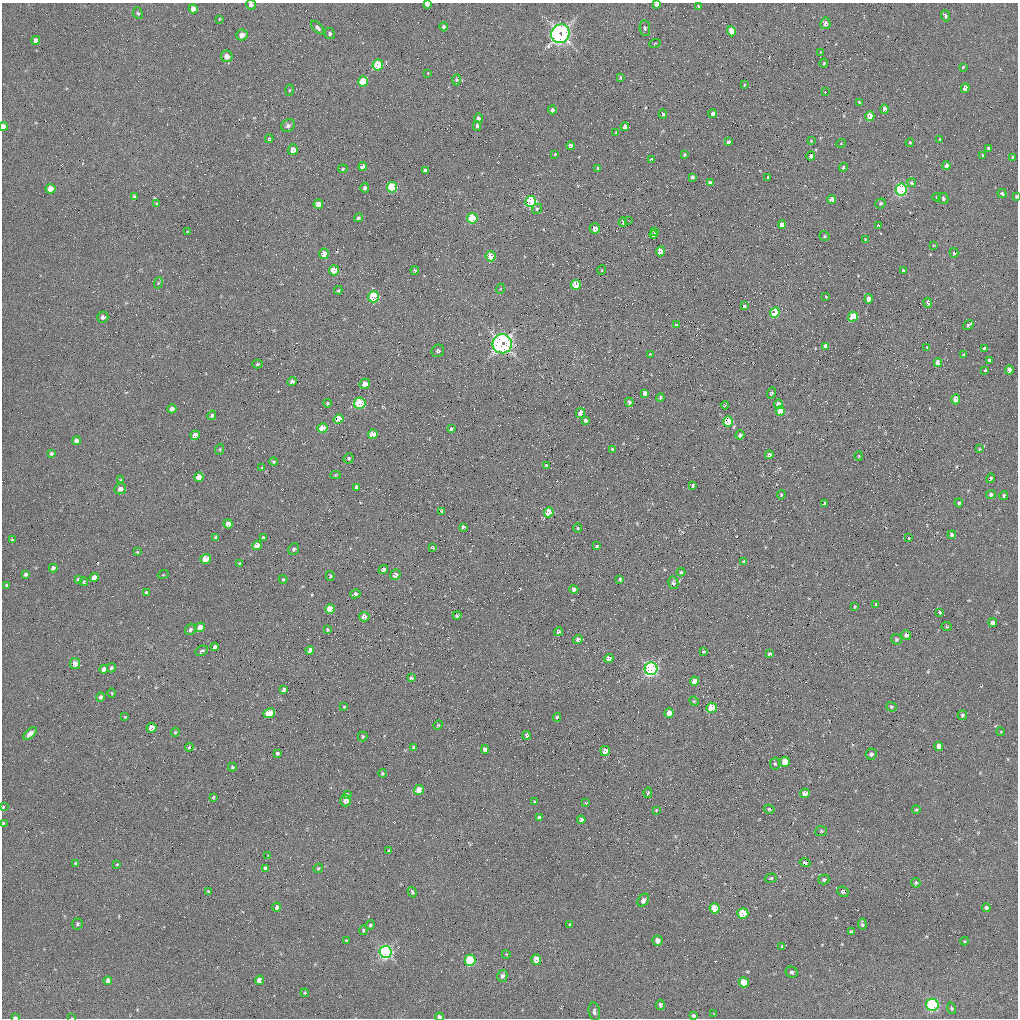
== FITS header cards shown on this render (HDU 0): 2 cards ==
NAXIS1  =                 1016 / length of data axis 1
NAXIS2  =                 1016 / length of data axis 2

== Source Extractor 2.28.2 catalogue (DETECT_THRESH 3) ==
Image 1016 x 1016 px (HDU 0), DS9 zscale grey, 1 PNG px = 1 image px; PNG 1020 x 1020 px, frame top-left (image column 1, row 1016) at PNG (2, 3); each listed source drawn as its Kron ellipse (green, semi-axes under 4 px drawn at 4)
Background 70.5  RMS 5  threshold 14.9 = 3 sigma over >= 5 px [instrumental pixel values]
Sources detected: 331; all 331 listed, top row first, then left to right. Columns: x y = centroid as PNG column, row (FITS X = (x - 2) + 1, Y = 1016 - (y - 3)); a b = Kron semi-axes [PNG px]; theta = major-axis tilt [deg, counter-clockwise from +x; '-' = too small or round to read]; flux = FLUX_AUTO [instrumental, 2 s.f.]
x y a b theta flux
427 4 4 3 - 1300
656 4 4 4 - 1400
251 5 5 5 - 1100
698 6 4 3 - 480
193 9 4 4 - 2500
138 13 6 4 -65 450
946 16 5 4 - 600
219 19 3 2 - 260
825 23 6 5 - 1600
444 27 4 4 - 710
318 28 8 4 -47 860
645 28 8 5 -82 760
731 31 5 4 - 4700
330 34 5 5 - 650
560 34 10 9 - 120000
242 35 6 5 - 2200
36 40 4 4 - 1900
655 43 6 3 20 280
821 52 3 3 - 230
227 56 6 5 - 2500
824 63 4 4 - 320
378 65 5 5 - 12000
963 67 4 3 - 590
428 73 3 3 - 230
620 78 4 3 - 370
457 80 5 4 - 510
363 81 5 5 - 9300
744 85 3 3 - 310
965 88 5 4 - 2600
289 90 6 4 88 350
825 92 3 3 - 220
860 102 4 3 - 870
885 109 5 4 - 2200
552 110 4 3 - 950
663 114 4 3 - 620
713 114 4 3 - 960
870 116 5 4 - 5100
478 118 5 4 - 840
3 126 4 4 - 2000
288 126 7 6 - 850
477 126 5 3 - 650
625 127 4 4 - 1600
616 132 3 2 - 230
269 139 4 3 - 390
940 139 3 3 - 330
811 141 3 3 - 300
728 142 4 3 - 840
910 142 4 3 - 370
841 143 5 3 - 250
570 146 4 4 - 1100
988 148 3 3 - 420
293 150 5 5 - 3200
555 154 4 3 - 250
684 155 3 2 - 380
983 155 4 2 - 310
811 156 4 4 - 960
1012 157 3 3 - 430
651 159 4 4 - 400
363 166 4 4 - 1800
946 166 4 4 - 1200
843 168 4 4 - 690
343 169 5 4 - 490
598 169 4 3 - 1100
425 170 4 3 - 840
692 177 4 3 - 730
768 177 3 2 - 330
710 183 4 4 - 1400
912 183 4 3 - 1000
392 187 5 5 - 20000
365 188 5 4 - 850
50 189 5 4 - 4100
901 190 6 5 - 47000
1002 194 5 4 - 610
1016 196 4 3 - 400
134 197 4 4 - 710
937 197 4 4 - 300
832 199 4 4 - 2900
943 199 5 5 - 740
531 201 5 5 - 32000
880 203 5 5 - 750
157 204 4 4 - 480
318 204 5 5 - 2200
537 209 5 4 - 510
358 218 4 4 - 650
472 218 5 5 - 15000
629 221 3 2 - 170
623 222 5 3 - 620
782 225 4 4 - 2000
878 226 4 3 - 1300
595 228 5 5 - 2100
654 231 4 3 - 740
187 232 4 2 - 270
653 235 4 4 - 630
824 236 5 4 - 500
865 239 4 3 - 240
933 245 4 3 - 260
660 251 5 4 - 4200
954 253 5 4 - 660
324 254 5 5 - 3300
491 256 5 5 - 4900
334 270 5 5 - 4400
415 270 4 4 - 480
602 270 5 3 - 270
903 271 4 3 - 460
158 283 6 3 71 330
576 285 5 5 - 7200
500 289 5 3 - 230
338 290 4 3 - 390
374 297 6 5 - 19000
826 297 3 3 - 420
869 299 4 4 - 2300
928 303 5 3 - 840
744 306 4 3 - 780
775 313 5 4 - 13000
103 317 5 5 - 1200
853 317 5 5 - 11000
676 325 4 3 - 360
968 325 6 3 37 1800
502 344 10 9 - 100000
826 346 4 4 - 1700
927 347 3 3 - 320
984 348 4 3 - 2200
438 351 6 6 - 830
650 354 4 4 - 260
964 355 3 3 - 410
989 361 4 4 - 3700
938 363 4 4 - 2600
257 364 5 4 - 460
985 370 3 3 - 780
1009 370 4 4 - 1900
292 381 5 4 - 1100
365 384 5 5 - 2300
645 393 4 4 - 1400
771 393 5 4 - 720
660 397 4 4 - 540
956 399 5 4 - 4100
629 402 4 4 - 890
327 403 4 3 - 380
360 403 6 5 - 17000
778 404 4 4 - 2000
725 405 4 2 - 320
172 409 4 4 - 1300
780 411 5 4 - 3900
580 413 5 4 - 2100
212 415 5 4 - 620
338 419 5 4 - 7200
585 420 3 3 - 780
728 422 5 5 - 15000
322 428 5 5 - 5600
451 429 4 3 - 520
373 434 5 4 - 3700
195 435 5 4 - 2500
740 435 4 4 - 1000
76 441 4 4 - 1500
220 449 5 3 - 330
612 449 3 3 - 390
979 449 4 2 - 270
51 453 4 4 - 530
769 455 4 4 - 680
859 456 4 4 - 300
349 458 5 5 - 530
274 462 4 4 - 460
546 465 3 3 - 320
262 468 3 3 - 490
335 475 5 4 - 360
199 477 5 4 - 2500
990 478 5 4 - 720
121 480 3 3 - 290
693 485 4 3 - 740
357 487 4 4 - 1100
120 489 6 5 - 1400
991 494 5 4 - 910
781 495 5 3 - 430
1004 495 5 4 - 610
824 503 4 3 - 550
959 503 4 4 - 640
441 511 4 4 - 710
549 512 5 4 - 6600
228 524 4 4 - 2100
463 527 4 3 - 760
578 528 4 3 - 230
952 535 4 4 - 930
216 537 4 3 - 510
263 538 3 3 - 400
909 538 3 2 - 240
12 539 4 3 - 370
257 545 5 4 - 3400
597 546 3 3 - 390
432 547 3 3 - 460
294 549 6 5 - 660
137 552 3 3 - 310
206 559 5 5 - 5100
744 562 4 3 - 460
240 564 4 3 - 600
53 568 4 4 - 950
383 570 5 4 - 1200
681 572 4 4 - 440
26 574 4 3 - 690
163 575 5 3 - 280
395 575 5 5 - 1300
330 576 5 4 - 440
94 578 4 4 - 2400
620 579 3 3 - 500
78 580 3 3 - 1700
283 580 4 4 - 380
84 582 4 3 - 370
673 583 6 5 - 780
7 585 4 3 - 390
574 589 4 4 - 810
146 593 4 3 - 730
355 594 5 4 - 940
876 604 4 3 - 380
855 607 4 3 - 400
330 609 5 5 - 6000
940 612 3 3 - 480
457 615 4 3 - 580
364 617 5 5 - 1700
993 623 4 4 - 1200
200 627 5 4 - 3500
947 627 5 4 - 520
190 629 6 5 - 800
327 630 4 3 - 410
558 632 4 4 - 780
906 635 5 4 - 1100
578 639 5 4 - 1000
897 639 5 5 - 580
215 647 4 4 - 1300
310 650 4 4 - 1300
202 651 7 4 25 780
704 651 4 3 - 410
769 654 4 4 - 710
609 659 4 4 - 2100
75 664 5 5 - 2100
111 668 5 4 - 610
104 669 4 4 - 1600
651 669 6 6 - 74000
411 678 4 3 - 650
694 681 5 4 - 3400
284 689 4 3 - 980
112 693 4 3 - 260
101 697 5 4 - 870
694 701 5 4 - 380
344 707 4 3 - 310
891 707 5 5 - 500
711 708 5 5 - 8000
269 713 6 5 - 9500
669 713 5 4 - 2700
962 715 5 5 - 550
125 717 4 3 - 270
557 717 4 3 - 560
438 725 5 4 - 410
152 728 5 5 - 4200
175 732 4 3 - 370
1001 732 4 3 - 280
30 734 8 4 42 1600
526 735 4 4 - 500
363 736 5 4 - 480
939 746 4 4 - 2200
189 747 4 3 - 420
413 747 3 3 - 310
485 750 4 4 - 1400
605 751 5 5 - 2900
277 753 3 3 - 570
871 754 5 5 - 870
785 762 5 5 - 4700
775 764 6 5 - 550
232 767 4 3 - 460
382 773 4 3 - 370
419 790 5 4 - 4300
648 793 5 3 - 500
805 793 5 4 - 2100
347 795 4 3 - 390
213 797 3 2 - 330
346 801 6 5 - 1800
535 802 3 3 - 470
586 803 4 3 - 340
3 807 3 3 - 320
769 809 5 4 - 520
656 810 3 2 - 250
916 810 4 3 - 380
539 818 4 3 - 740
581 820 4 3 - 780
3 823 3 3 - 390
821 831 6 5 - 480
389 850 4 3 - 400
268 856 4 4 - 270
76 863 4 3 - 640
805 863 5 4 - 700
117 865 3 2 - 370
265 868 4 3 - 860
318 868 5 4 - 420
771 878 6 4 16 500
824 880 5 5 - 550
916 883 5 4 - 490
208 891 3 3 - 320
412 892 5 4 - 630
843 892 6 5 - 680
643 900 7 5 53 1000
277 907 4 3 - 680
714 908 5 5 - 7800
986 908 4 4 - 760
743 913 5 5 - 11000
77 924 5 5 - 580
862 924 6 4 -85 650
370 925 4 3 - 540
570 925 3 3 - 440
363 930 5 4 - 460
851 932 4 4 - 730
346 940 4 2 - 230
657 941 5 5 - 1900
965 941 4 4 - 290
782 946 3 2 - 350
386 952 6 6 - 79000
506 954 4 3 - 250
536 959 5 5 - 4700
470 960 5 5 - 21000
792 972 6 5 - 650
502 976 6 5 - 840
259 980 5 4 - 2600
108 981 4 4 - 1400
744 982 5 5 - 5100
305 993 4 4 - 320
660 1005 5 4 - 840
932 1005 6 6 - 42000
952 1008 6 4 -73 470
594 1012 9 5 -79 940
714 1014 4 3 - 230
693 1016 4 3 - 720
15 1017 4 2 - 910
439 1017 4 4 - 1100
72 1018 3 2 - 290
At the frame edge (FLAGS 8, measured only in part): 11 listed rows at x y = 427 4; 656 4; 251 5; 3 126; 1016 196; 3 807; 3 823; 693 1016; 15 1017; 439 1017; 72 1018

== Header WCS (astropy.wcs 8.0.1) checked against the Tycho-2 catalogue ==
Header WCS as astropy/WCSLIB reads it (applying the file's SIP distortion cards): RA---SIN-SIP/DEC--SIN-SIP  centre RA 08:39:14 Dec +27:30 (129.81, +27.50 deg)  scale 2.78 x 2.74 arcsec/px (non-square pixels)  FOV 47.0' x 46.4'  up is +15 deg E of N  parity normal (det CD < 0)
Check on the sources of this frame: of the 60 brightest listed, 30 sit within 4.1 arcsec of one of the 44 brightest Tycho-2 stars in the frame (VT <= 12.49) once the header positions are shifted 0.39 arcsec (0.39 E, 0.03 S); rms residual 1.38 arcsec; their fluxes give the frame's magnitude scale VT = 21.25 - 2.5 log10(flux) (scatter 0.47 mag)
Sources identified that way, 32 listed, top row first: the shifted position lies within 4.1 arcsec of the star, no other Tycho-2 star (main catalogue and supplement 1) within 8.2 arcsec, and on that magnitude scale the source's flux lands within +1.5 / -3 mag of the star's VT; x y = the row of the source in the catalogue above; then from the Tycho-2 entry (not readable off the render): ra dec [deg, ICRS J2000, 3 dp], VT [Tycho-2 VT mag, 2 dp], TYC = Tycho-2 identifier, HIP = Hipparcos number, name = IAU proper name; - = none
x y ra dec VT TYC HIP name
363 81 130.029 +27.788 11.13 1948-1347-1 - -
965 88 129.521 +27.902 12.08 1948-1391-1 - -
870 116 129.595 +27.863 11.97 1948-1577-1 - -
363 166 130.010 +27.725 11.85 1948-1733-1 - -
392 187 129.981 +27.716 11.30 1948-1835-1 - -
901 190 129.552 +27.815 10.12 1948-1728-1 - -
531 201 129.861 +27.733 10.87 1948-1337-1 - -
318 204 130.039 +27.689 12.49 1948-1451-1 - -
472 218 129.906 +27.709 11.59 1948-1550-1 - -
324 254 130.023 +27.653 12.40 1948-1556-1 - -
576 285 129.804 +27.681 10.96 1948-1470-1 - -
374 297 129.971 +27.632 10.24 1948-1607-1 - -
775 313 129.630 +27.700 11.19 1948-1497-1 - -
502 344 129.852 +27.623 9.77 1948-1506-1 - -
360 403 129.959 +27.551 10.92 1948-1793-1 - -
338 419 129.973 +27.535 10.67 1948-1790-1 - -
728 422 129.645 +27.611 11.71 1948-1573-1 - -
373 434 129.941 +27.531 11.99 1948-1831-1 - -
206 559 130.053 +27.405 11.49 1945-2430-1 - -
330 609 129.937 +27.393 11.83 1945-525-1 - -
200 627 130.042 +27.354 12.29 1945-2462-1 - -
269 713 129.965 +27.304 11.07 1945-6-1 - -
785 762 129.523 +27.372 11.87 1945-134-1 - -
419 790 129.823 +27.278 11.28 1945-140-1 - -
743 913 129.525 +27.252 12.02 1945-461-1 - -
657 941 129.591 +27.215 12.40 1945-42-1 - -
386 952 129.815 +27.152 10.43 1945-581-1 - -
536 959 129.688 +27.177 11.81 1945-498-1 - -
470 960 129.743 +27.163 10.90 1945-257-1 - -
259 980 129.915 +27.106 12.29 1945-596-1 - -
744 982 129.510 +27.202 12.04 1945-43-1 - -
932 1005 129.347 +27.223 10.94 1945-171-1 - -